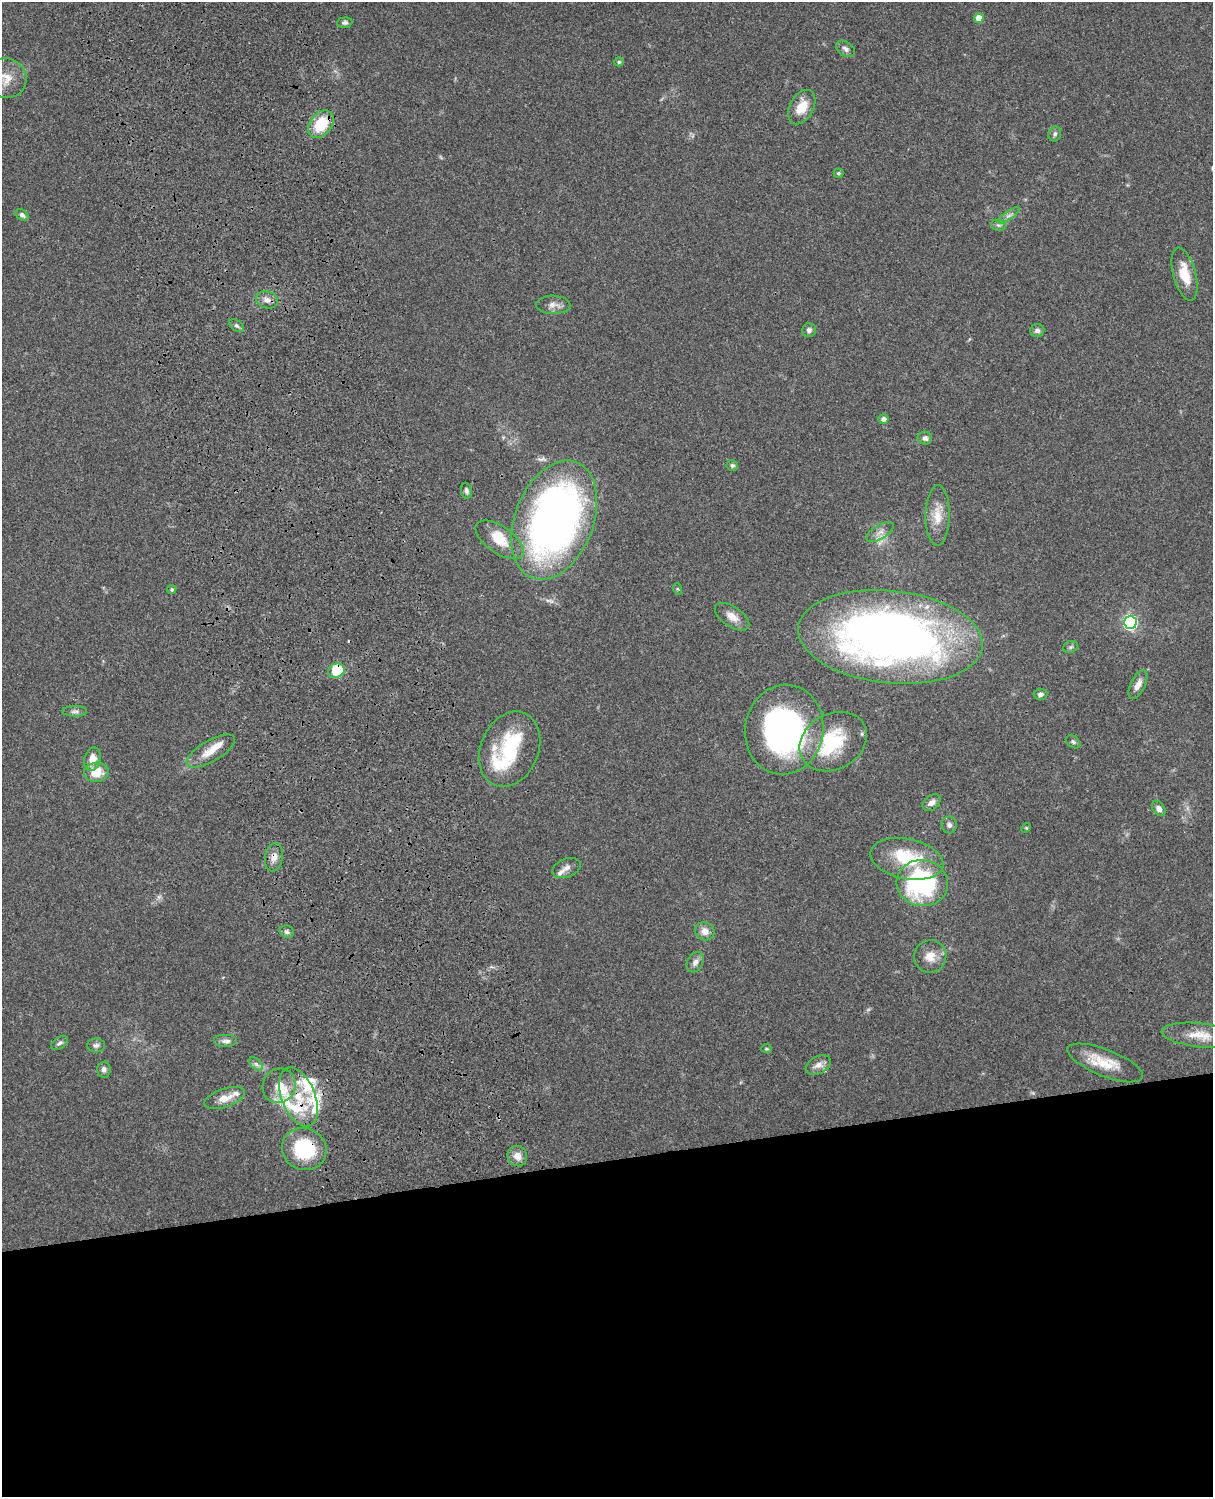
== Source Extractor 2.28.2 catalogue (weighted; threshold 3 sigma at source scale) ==
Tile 11 of 4 x 3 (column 3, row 3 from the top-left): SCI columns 2543-3753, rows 164-1658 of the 5085 x 4924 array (HDU 1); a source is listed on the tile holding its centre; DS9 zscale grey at full resolution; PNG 1215 x 1499 px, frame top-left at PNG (2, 2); each listed source drawn as its Kron ellipse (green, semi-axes under 4 px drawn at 4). Shown black and unused: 23% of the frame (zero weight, under 3 of 4 exposures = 6% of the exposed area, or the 3 px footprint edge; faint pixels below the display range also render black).
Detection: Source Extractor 2.28.2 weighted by HDU 2 'WHT'; one run over the whole footprint, this tile lists its part. Background 0.104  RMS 0.0065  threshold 0.0294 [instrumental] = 3 sigma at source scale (4.5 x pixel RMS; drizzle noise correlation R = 1.50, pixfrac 1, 0.05/0.05 arcsec/px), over >= 5 px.
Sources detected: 87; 2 too faint to see at this stretch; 3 inside a brighter object's white glare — neither listed nor drawn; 13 inside a brighter listed object's ellipse — not listed separately; the other 69 listed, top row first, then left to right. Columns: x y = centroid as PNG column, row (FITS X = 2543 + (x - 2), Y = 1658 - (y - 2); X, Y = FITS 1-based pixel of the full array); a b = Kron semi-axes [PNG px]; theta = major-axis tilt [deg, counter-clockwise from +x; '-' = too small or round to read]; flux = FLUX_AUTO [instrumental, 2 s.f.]
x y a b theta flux
979 18 5 4 - 8.9
345 23 8 5 5 1.6
845 49 10 7 -35 2.7
619 62 4 4 - 1.1
6 78 21 19 -30 14
802 107 18 11 61 12
321 124 15 11 51 23
1055 134 7 6 - 1.6
838 173 5 4 - 1.2
22 215 7 5 -34 1.9
1009 215 13 4 34 2.3
998 225 7 5 -11 1.4
1185 274 27 11 -75 15
267 300 11 8 -13 3.9
553 305 17 9 -2 4.7
236 326 8 5 -36 1.7
809 330 7 7 - 2
1037 330 7 6 - 2.2
883 419 5 4 - 2.8
925 438 7 6 - 2.1
732 465 6 5 - 1.4
466 491 8 5 -83 1.9
938 515 30 12 89 12
554 520 62 39 69 360
880 532 15 7 31 4.3
500 540 28 13 -35 14
172 589 5 4 - 1.1
678 589 6 3 -70 0.72
732 617 19 10 -34 6.9
1130 622 6 6 - 120
890 637 93 46 -6 470
1071 647 8 5 22 1.4
336 670 8 7 - 24
1138 685 16 7 64 4.8
1040 694 7 5 6 1.9
75 711 12 5 0 2.2
784 730 45 39 80 150
833 742 35 27 29 42
1073 742 8 5 -36 1.4
509 749 39 29 66 34
211 751 27 10 30 10
92 759 12 8 75 6.9
96 772 12 9 9 12
932 803 10 7 40 3.4
1159 809 8 5 -53 3.2
949 825 8 7 - 2.3
1026 828 5 4 - 0.63
274 857 14 9 81 4.7
907 859 37 20 -12 32
566 868 15 9 21 4.5
922 883 26 23 -7 95
705 931 10 9 - 5.1
287 932 7 6 - 1.9
930 956 16 16 - 8.9
695 962 11 7 61 3.3
1200 1035 39 12 -6 13
226 1041 12 6 0 3
60 1043 9 5 34 1.9
96 1045 9 7 3 1.9
767 1049 5 4 - 0.85
1105 1063 40 13 -22 18
256 1064 8 5 -45 1.9
818 1065 13 8 28 4.7
104 1070 8 7 - 2.4
279 1086 17 16 - 11
298 1097 31 17 -68 24
225 1098 21 9 18 8
304 1149 22 21 - 43
517 1156 10 9 - 5.7
Overlapping masked pixels (flux is a lower limit): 4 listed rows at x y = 336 670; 274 857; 298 1097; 304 1149
Isophote crosses this tile's border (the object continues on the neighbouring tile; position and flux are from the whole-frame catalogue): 1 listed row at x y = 6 78